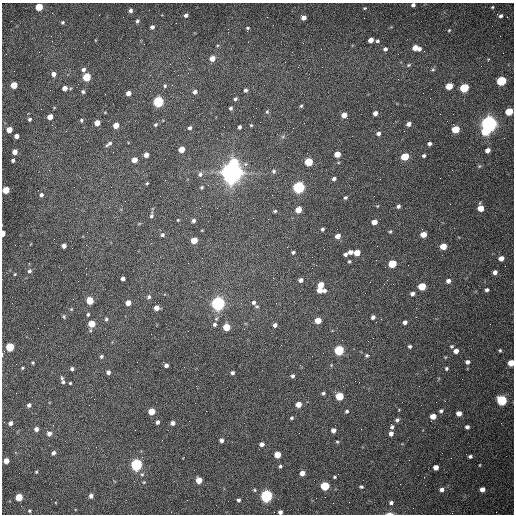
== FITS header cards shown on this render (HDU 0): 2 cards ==
NAXIS1  =                  512 /fastest changing axis
NAXIS2  =                  512 /next to fastest changing axis

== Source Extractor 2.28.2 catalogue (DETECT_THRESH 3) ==
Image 512 x 512 px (HDU 0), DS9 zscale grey, 1 PNG px = 1 image px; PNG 516 x 516 px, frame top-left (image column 1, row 512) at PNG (2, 3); no overlay
Background 1510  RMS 23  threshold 68.4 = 3 sigma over >= 5 px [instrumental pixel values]
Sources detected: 214; all 214 listed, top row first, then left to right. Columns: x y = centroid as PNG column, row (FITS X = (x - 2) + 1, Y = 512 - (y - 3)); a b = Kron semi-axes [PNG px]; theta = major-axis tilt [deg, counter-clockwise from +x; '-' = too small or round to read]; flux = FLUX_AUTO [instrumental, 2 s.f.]
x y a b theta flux
413 5 4 4 - 3.9e+03
39 7 5 4 - 4.9e+04
492 7 3 3 - 1.4e+03
365 8 3 3 - 1.3e+03
130 10 5 4 - 4.7e+03
186 15 5 4 - 4.5e+03
501 16 4 3 - 3.4e+03
303 17 5 4 - 1.0e+04
137 21 5 4 - 3.2e+03
63 22 4 4 - 2.3e+03
152 27 4 4 - 4.6e+03
247 28 5 3 - 2.4e+03
449 30 5 4 - 1.4e+03
51 36 3 2 - 1.3e+03
371 40 5 4 - 1.1e+04
377 41 5 4 - 2.3e+03
416 48 8 5 -15 1.9e+04
321 49 2 2 - 7.0e+02
385 49 5 5 - 4.1e+03
212 58 5 5 - 1.3e+04
408 65 6 4 27 2.3e+03
83 70 5 5 - 4.7e+03
433 70 6 5 - 2.3e+03
53 74 5 4 - 8.2e+03
87 77 5 5 - 6.4e+04
501 81 6 5 - 1.4e+05
14 85 5 4 - 3.1e+04
165 86 5 4 - 2.1e+03
449 86 5 4 - 3.3e+04
64 88 4 4 - 1.1e+04
464 88 5 5 - 9.6e+04
245 90 4 4 - 3.9e+03
83 92 5 5 - 3.1e+03
195 92 5 4 - 4.7e+03
128 93 4 4 - 1.0e+04
105 94 2 2 - 9.2e+02
235 99 4 3 - 2.8e+03
158 102 5 5 - 2.6e+05
301 106 5 4 - 2.2e+03
231 108 4 3 - 2.8e+03
267 112 6 5 - 2.7e+03
509 112 5 5 - 5.0e+04
375 113 4 4 - 7.8e+03
344 115 5 4 - 1.6e+04
50 117 5 4 - 1.7e+04
29 119 4 4 - 2.9e+03
81 120 5 4 - 2.4e+03
97 123 5 4 - 1.6e+04
409 124 4 4 - 7.0e+03
489 124 6 6 - 1.1e+06
116 125 5 4 - 2.0e+04
155 125 5 4 - 2.5e+03
251 125 4 3 - 1.5e+03
239 127 4 3 - 3.5e+03
190 128 4 4 - 3.5e+03
293 128 2 2 - 6.6e+02
455 129 5 4 - 5.5e+04
9 130 4 4 - 1.9e+04
485 131 6 5 - 4.4e+04
378 133 5 5 - 4.7e+03
16 136 4 4 - 9.0e+03
110 143 8 4 44 3.1e+03
429 144 4 4 - 3.7e+03
106 145 5 4 - 2.2e+03
181 149 5 4 - 2.6e+04
487 150 5 4 - 8.2e+03
15 152 4 4 - 1.2e+04
337 154 5 4 - 2.3e+04
146 155 4 4 - 9.8e+03
424 156 4 3 - 2.8e+03
405 157 5 4 - 6.1e+04
13 160 3 3 - 3.3e+03
134 160 5 4 - 1.5e+04
234 162 6 5 - 5.4e+04
309 162 5 5 - 6.9e+04
479 166 5 5 - 1.8e+03
274 171 5 5 - 3.1e+03
232 172 8 7 - 2.2e+06
200 174 7 6 - 4.6e+03
334 179 4 4 - 4.1e+03
147 183 4 3 - 1.5e+03
202 187 5 4 - 2.2e+03
299 187 5 5 - 3.5e+05
6 190 5 4 - 4.4e+04
41 195 5 5 - 4.3e+03
345 197 4 3 - 2.7e+03
398 206 4 4 - 4.0e+03
480 208 5 5 - 2.1e+04
298 210 5 4 - 2.3e+04
275 211 4 3 - 1.9e+03
151 215 8 5 73 3.3e+03
178 220 3 3 - 1.3e+03
193 221 5 4 - 4.4e+03
374 222 5 4 - 1.4e+04
322 229 3 3 - 2.9e+03
390 231 5 4 - 1.9e+03
3 233 4 3 - 1.7e+04
423 234 5 4 - 1.8e+04
162 235 5 5 - 3.2e+03
338 236 4 4 - 1.2e+04
194 240 5 4 - 3.5e+04
64 246 4 4 - 8.2e+03
443 246 5 4 - 2.6e+04
293 252 4 4 - 2.7e+03
350 252 5 4 - 6.9e+03
357 253 5 4 - 2.2e+04
345 254 4 3 - 4.2e+03
501 258 5 4 - 1.0e+04
349 261 4 4 - 2.1e+03
392 264 5 5 - 6.6e+04
29 271 6 5 - 3.9e+03
495 272 4 4 - 6.3e+03
15 274 4 3 - 1.5e+03
123 279 4 4 - 5.7e+03
301 280 5 5 - 6.8e+03
448 281 5 4 - 6.1e+03
321 285 5 5 - 2.7e+04
422 287 5 5 - 4.9e+04
319 290 9 4 -6 1.6e+04
487 290 4 4 - 3.8e+03
412 294 4 4 - 5.4e+03
149 297 5 5 - 3.2e+03
90 301 5 5 - 4.4e+04
254 302 6 5 - 4.2e+03
128 303 4 4 - 1.5e+04
218 303 6 5 - 7.2e+05
276 303 3 2 - 1.2e+03
257 306 6 5 - 2.6e+03
156 308 4 4 - 1.3e+04
71 309 5 4 - 1.5e+03
88 314 4 3 - 2.5e+03
64 316 6 4 -72 2.1e+03
373 317 4 4 - 4.5e+03
106 319 4 4 - 2.2e+03
381 319 3 2 - 1.1e+03
318 321 5 4 - 2.9e+04
405 322 4 4 - 5.4e+03
92 324 5 5 - 4.1e+04
214 324 6 6 - 4.2e+03
275 325 5 5 - 4.9e+03
226 327 5 5 - 3.8e+04
410 346 4 3 - 2.9e+03
452 346 5 4 - 1.9e+03
10 347 5 5 - 8.2e+04
339 350 5 5 - 1.7e+05
500 350 4 4 - 2.2e+03
456 351 5 4 - 9.0e+03
367 355 5 4 - 2.2e+03
101 356 5 4 - 3.0e+03
467 362 5 5 - 4.8e+03
33 363 4 4 - 1.7e+03
511 363 5 4 - 3.0e+04
166 365 4 4 - 5.2e+03
22 368 4 3 - 1.7e+03
446 368 4 4 - 2.4e+03
72 369 4 3 - 3.5e+03
108 372 4 4 - 5.5e+03
232 373 5 4 - 4.0e+03
292 376 4 4 - 3.4e+03
62 378 8 4 -66 2.8e+03
63 382 5 3 - 2.3e+03
70 383 3 3 - 1.5e+03
323 393 4 4 - 2.6e+03
339 396 5 5 - 6.6e+04
502 400 5 5 - 1.6e+05
298 404 5 4 - 1.6e+04
29 405 4 4 - 4.4e+03
151 411 5 4 - 3.5e+04
347 411 4 3 - 2.5e+03
441 411 5 4 - 3.2e+03
459 413 4 4 - 1.1e+04
433 416 5 4 - 1.9e+04
291 418 4 4 - 2.2e+03
397 420 5 4 - 3.7e+03
157 422 4 3 - 4.4e+03
10 423 4 4 - 5.8e+03
173 423 4 4 - 6.5e+03
392 427 5 4 - 3.2e+03
467 427 4 4 - 4.9e+03
36 429 4 4 - 6.7e+03
333 430 4 4 - 6.8e+03
391 433 5 4 - 6.7e+03
49 434 5 5 - 7.0e+03
221 440 4 4 - 5.5e+03
337 442 4 3 - 1.6e+03
261 444 4 4 - 7.5e+03
53 453 5 4 - 5.0e+03
277 455 5 5 - 3.1e+04
470 456 4 3 - 3.0e+03
6 461 4 4 - 1.4e+04
136 465 5 5 - 3.5e+05
480 465 4 2 - 1.1e+03
280 466 4 4 - 2.3e+03
436 467 4 4 - 1.2e+04
36 472 4 4 - 1.6e+03
302 473 4 4 - 1.0e+04
142 474 6 5 - 2.6e+03
334 477 4 3 - 1.8e+03
199 480 5 5 - 2.3e+04
144 482 4 3 - 1.4e+03
325 486 5 5 - 1.1e+05
361 487 4 3 - 2.4e+03
482 489 4 4 - 1.0e+04
254 490 4 4 - 1.8e+03
442 490 5 5 - 5.9e+03
91 496 5 5 - 6.3e+03
266 496 5 5 - 4.3e+05
19 497 5 4 - 4.8e+04
316 498 2 2 - 3.3e+03
238 500 4 3 - 3.3e+03
391 503 5 4 - 3.8e+03
29 511 4 4 - 2.1e+03
280 512 4 4 - 5.7e+03
389 513 10 3 0 4.2e+03
At the frame edge (FLAGS 8, measured only in part): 9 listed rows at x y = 413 5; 39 7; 509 112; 6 190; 3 233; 10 347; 511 363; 280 512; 389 513